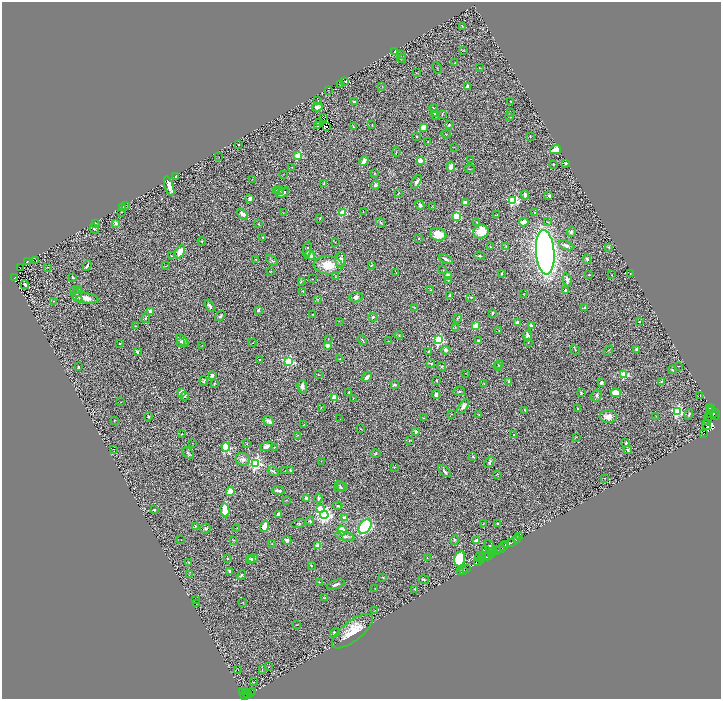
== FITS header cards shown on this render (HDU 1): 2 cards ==
NAXIS1  =                 1438
NAXIS2  =                 1393

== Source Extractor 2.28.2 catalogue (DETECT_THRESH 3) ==
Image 1438 x 1393 px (HDU 1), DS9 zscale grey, zoomed out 1/2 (1 PNG px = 2 x 2 image px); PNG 723 x 701 px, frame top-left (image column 2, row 1393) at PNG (2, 2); each listed source drawn as its Kron ellipse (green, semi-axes under 4 px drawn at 4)
Background 0.772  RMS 0.067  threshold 0.202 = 3 sigma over >= 5 px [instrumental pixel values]
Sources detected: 411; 50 cannot appear on this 1/2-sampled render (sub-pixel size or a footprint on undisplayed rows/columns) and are neither listed nor drawn; the other 361 listed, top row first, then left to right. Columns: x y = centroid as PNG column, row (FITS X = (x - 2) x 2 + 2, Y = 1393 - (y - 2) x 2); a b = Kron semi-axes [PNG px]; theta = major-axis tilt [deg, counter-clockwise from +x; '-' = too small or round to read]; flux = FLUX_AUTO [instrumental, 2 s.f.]
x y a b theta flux
462 26 4 2 - 7.9
464 50 4 2 - 5.9
394 52 3 1 - 7.7
401 54 2 1 - 3.4
402 58 4 2 - 9.8
455 63 2 2 - 5.6
437 68 6 2 -62 7.2
479 68 2 1 - 4.9
416 73 3 2 - 4
345 82 4 2 - 7.1
341 84 3 2 - 7.4
382 86 3 2 - 6.3
467 86 4 2 - 54
329 90 3 1 - 5
318 100 2 1 - 3.6
510 101 2 1 - 4.7
354 102 3 2 - 18
317 107 5 4 - 61
434 108 4 2 - 8.3
510 112 2 2 - 6.2
434 114 4 3 - 14
442 114 4 3 - 11
435 116 4 3 - 12
510 116 3 2 - 12
323 118 3 1 - 5.5
319 122 2 1 - 4.5
372 125 2 1 - 5.1
449 125 3 3 - 13
317 126 2 1 - 6.6
326 127 3 1 - 7.9
353 127 3 3 - 9.2
423 127 4 3 - 120
446 134 5 2 - 9.2
530 136 3 2 - 5.7
416 137 2 2 - 9.9
428 142 3 2 - 4.4
238 144 2 2 - 13
454 147 2 1 - 3.5
555 150 6 4 12 170
396 152 5 2 - 6.5
298 155 3 3 - 560
219 157 2 1 - 3.4
471 159 2 2 - 3
420 160 2 2 - 230
364 161 5 3 - 93
566 163 3 2 - 22
553 164 2 2 - 9.6
292 167 2 1 - 5.2
451 167 5 4 - 100
469 169 5 2 - 9.8
374 173 3 3 - 11
284 174 3 2 - 3.7
176 176 2 2 - 20
252 180 3 1 - 4
416 182 8 4 57 53
324 184 3 3 - 11
375 185 4 4 - 31
169 186 10 3 -71 93
280 190 5 3 - 17
276 191 4 3 - 18
282 193 7 4 30 65
398 193 3 2 - 6.9
525 195 5 3 - 37
549 196 2 2 - 57
250 199 4 3 - 55
513 201 4 3 - 1000
465 203 3 3 - 86
125 205 4 2 - 7.8
420 205 5 3 - 37
432 206 4 1 - 5.4
123 207 2 2 - 110
122 212 3 2 - 4.3
363 212 2 1 - 3.8
283 213 2 1 - 3.5
343 213 3 3 - 490
535 213 3 2 - 13
243 214 6 4 -44 81
497 215 4 2 - 9
456 216 3 3 - 630
320 218 3 2 - 6.3
380 222 5 2 - 14
477 222 2 1 - 6.1
524 222 4 4 - 69
548 222 3 2 - 9.7
95 223 3 2 - 5.8
116 223 2 2 - 120
258 224 3 3 - 6.9
94 229 5 3 - 13
481 232 8 7 - 260
571 232 5 4 - 24
438 234 8 6 -14 220
263 237 3 2 - 12
419 238 3 2 - 6.3
202 241 4 3 - 15
335 242 3 1 - 4.3
566 245 7 4 -22 51
506 246 3 2 - 5
490 247 2 2 - 12
609 247 4 3 - 13
307 250 8 3 81 24
180 252 7 4 61 150
545 252 22 9 -86 9100
310 255 5 4 - 54
172 256 3 2 - 12
479 256 5 2 - 18
255 259 4 2 - 5
446 259 7 2 -30 34
587 259 4 3 - 32
272 260 6 3 -42 19
341 260 8 5 85 76
28 261 2 1 - 3.9
36 261 2 2 - 4.2
87 265 5 2 - 27
328 265 14 9 -4 270
372 265 3 2 - 6
166 266 3 2 - 7.8
48 267 3 1 - 4.7
20 268 2 1 - 3
443 270 3 2 - 6
271 271 3 3 - 5.6
396 273 3 2 - 4.3
501 274 2 1 - 9.7
611 274 3 3 - 5.2
630 274 2 1 - 5
448 275 3 3 - 120
589 275 3 2 - 11
73 277 4 3 - 17
335 277 3 2 - 6.4
14 278 3 2 - 100
312 279 2 1 - 3.4
567 280 7 4 -76 59
448 281 4 2 - 8.2
301 282 4 2 - 13
24 285 4 2 - 36
78 290 3 2 - 7.8
431 290 4 3 - 13
565 290 2 2 - 44
303 291 3 2 - 6.1
78 292 5 3 - 16
523 294 2 1 - 3.2
76 295 9 3 -59 24
450 296 3 3 - 32
356 297 6 5 - 51
471 297 2 2 - 21
86 298 13 5 -9 100
318 299 3 2 - 7.3
53 301 2 1 - 4.1
210 306 7 3 -60 42
414 307 3 2 - 4.9
584 308 4 3 - 17
258 310 2 2 - 90
150 312 4 3 - 56
492 313 3 2 - 17
312 314 2 2 - 4.8
220 316 6 3 39 24
373 317 5 3 - 18
146 318 5 3 - 14
457 318 5 3 - 15
339 321 2 1 - 3.3
640 322 2 2 - 17
517 323 4 3 - 52
136 326 2 1 - 3.4
475 326 3 3 - 350
531 326 4 3 - 25
455 327 3 2 - 8.3
499 330 3 2 - 4.9
399 335 4 2 - 11
528 336 5 4 - 58
328 339 3 2 - 6
362 340 5 3 - 13
439 340 4 3 - 1600
478 340 2 2 - 53
182 341 7 3 -43 33
388 341 3 2 - 4.8
120 343 2 1 - 7.5
181 343 3 3 - 37
252 343 4 2 - 7.1
528 343 3 2 - 7.5
202 345 2 1 - 3.3
327 345 2 2 - 190
636 349 3 2 - 12
446 350 5 4 - 31
575 350 5 2 - 11
429 351 3 3 - 14
608 351 5 1 - 5.8
137 352 2 2 - 59
259 359 2 2 - 18
340 359 3 2 - 6.6
289 361 3 3 - 1400
431 364 4 2 - 14
499 364 4 4 - 21
442 366 4 2 - 10
679 366 2 1 - 6.8
78 367 3 3 - 17
498 367 4 3 - 14
672 370 4 2 - 13
465 373 2 1 - 3.6
624 374 3 3 - 610
212 375 2 2 - 74
318 375 2 2 - 5.6
367 377 6 3 49 47
436 380 2 2 - 11
204 381 5 3 - 22
661 381 4 3 - 16
509 382 3 3 - 48
601 383 3 3 - 44
214 384 3 2 - 11
484 384 3 2 - 5.6
394 385 3 2 - 16
302 386 7 4 -85 52
459 391 6 4 7 21
181 392 2 2 - 140
349 392 2 2 - 6.6
581 393 3 2 - 11
616 393 5 4 - 180
436 394 4 3 - 36
185 396 4 3 - 19
597 396 6 5 - 25
700 396 2 1 - 4.3
335 398 3 3 - 430
353 398 2 2 - 4.9
121 402 2 1 - 3.4
463 406 8 4 57 58
321 407 2 1 - 3.5
710 407 2 1 - 17
577 409 2 1 - 6.3
711 409 2 1 - 45
525 410 3 3 - 11
709 410 2 1 - 4.3
677 411 4 3 - 1900
452 414 3 2 - 5.6
689 414 5 3 - 14
713 414 7 3 13 870
479 415 3 2 - 6.4
148 416 4 4 - 15
656 416 2 2 - 5.4
715 416 2 1 - 130
608 417 8 6 0 110
710 417 3 2 - 240
423 418 3 2 - 5.4
340 419 2 1 - 3
114 420 3 1 - 3.8
708 420 3 1 - 230
269 421 6 3 -37 47
304 424 3 2 - 6.3
707 425 5 2 - 720
361 429 4 2 - 9.1
416 431 2 2 - 120
704 433 4 2 - 390
182 434 2 2 - 8.2
298 435 3 3 - 6
514 435 2 2 - 40
576 437 3 2 - 4.6
409 440 4 2 - 6.6
192 443 2 1 - 3.8
626 443 2 2 - 51
247 444 2 2 - 5.9
267 446 7 4 22 88
226 447 4 4 - 820
274 448 2 2 - 5.5
113 449 2 1 - 7.4
628 450 4 3 - 21
188 453 7 4 -41 26
375 453 5 3 - 16
473 457 3 2 - 10
243 459 7 6 - 67
321 461 2 1 - 3.9
489 462 6 3 55 22
256 463 4 4 - 3000
394 467 2 2 - 7.6
273 471 6 2 -32 19
285 471 2 1 - 4.1
290 471 3 2 - 23
444 471 7 3 -43 31
497 474 3 1 - 5
604 478 3 2 - 6.1
340 486 5 3 - 12
341 487 7 4 11 23
278 490 6 3 -10 40
230 492 4 3 - 230
307 498 3 3 - 82
318 498 4 3 - 23
286 500 3 2 - 5.4
338 506 4 3 - 17
320 509 3 3 - 210
154 510 2 2 - 49
225 510 7 4 -79 280
278 514 4 3 - 39
324 515 4 4 - 4600
345 518 3 2 - 270
310 521 4 3 - 16
298 523 7 4 14 21
483 524 2 2 - 6.9
498 524 3 2 - 14
195 526 3 2 - 9.6
265 526 6 4 72 140
365 527 8 5 53 1600
237 528 2 2 - 5.6
205 529 5 5 - 25
342 530 5 3 - 250
345 536 10 4 -13 59
520 537 3 1 - 19
517 539 4 2 - 770
181 540 2 1 - 3.3
233 540 3 2 - 7.2
287 540 4 3 - 66
454 540 5 4 - 16
477 541 2 2 - 240
512 542 3 2 - 430
272 544 2 2 - 4.6
506 544 4 2 - 210
318 546 3 3 - 100
490 546 7 5 -62 34
503 546 4 2 - 210
501 549 4 2 - 350
486 550 3 1 - 4.6
497 551 3 3 - 360
493 552 3 3 - 560
492 554 2 1 - 150
480 556 3 1 - 13
482 556 3 1 - 69
488 556 4 2 - 1300
253 558 4 4 - 36
427 558 2 2 - 7
227 559 2 2 - 13
251 559 4 3 - 23
460 559 8 5 74 720
481 559 4 1 - 170
478 561 4 2 - 490
188 562 2 2 - 7.1
311 565 2 1 - 6.5
466 569 2 1 - 20
464 570 2 1 - 12
229 571 3 2 - 23
461 572 2 1 - 33
189 575 3 2 - 6.1
241 575 5 4 - 20
383 577 3 2 - 8.1
424 579 5 2 - 15
319 582 2 1 - 3.5
336 584 9 3 19 43
375 589 2 1 - 4.4
415 589 3 3 - 16
325 598 3 2 - 8.2
195 599 2 2 - 15
243 602 2 2 - 6.8
197 603 2 2 - 13
375 610 3 2 - 6.6
296 625 2 1 - 4.4
352 631 25 10 38 320
335 633 5 4 - 35
268 667 2 2 - 7.2
238 669 3 2 - 3.5
262 669 3 2 - 4.7
253 682 2 1 - 12
243 692 4 3 - 140
245 692 4 1 - 32
253 692 2 1 - 5
251 693 2 2 - 39
248 694 4 3 - 150
244 695 4 2 - 230
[50 sub-pixel or undisplayed-footprint detections neither listed nor drawn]